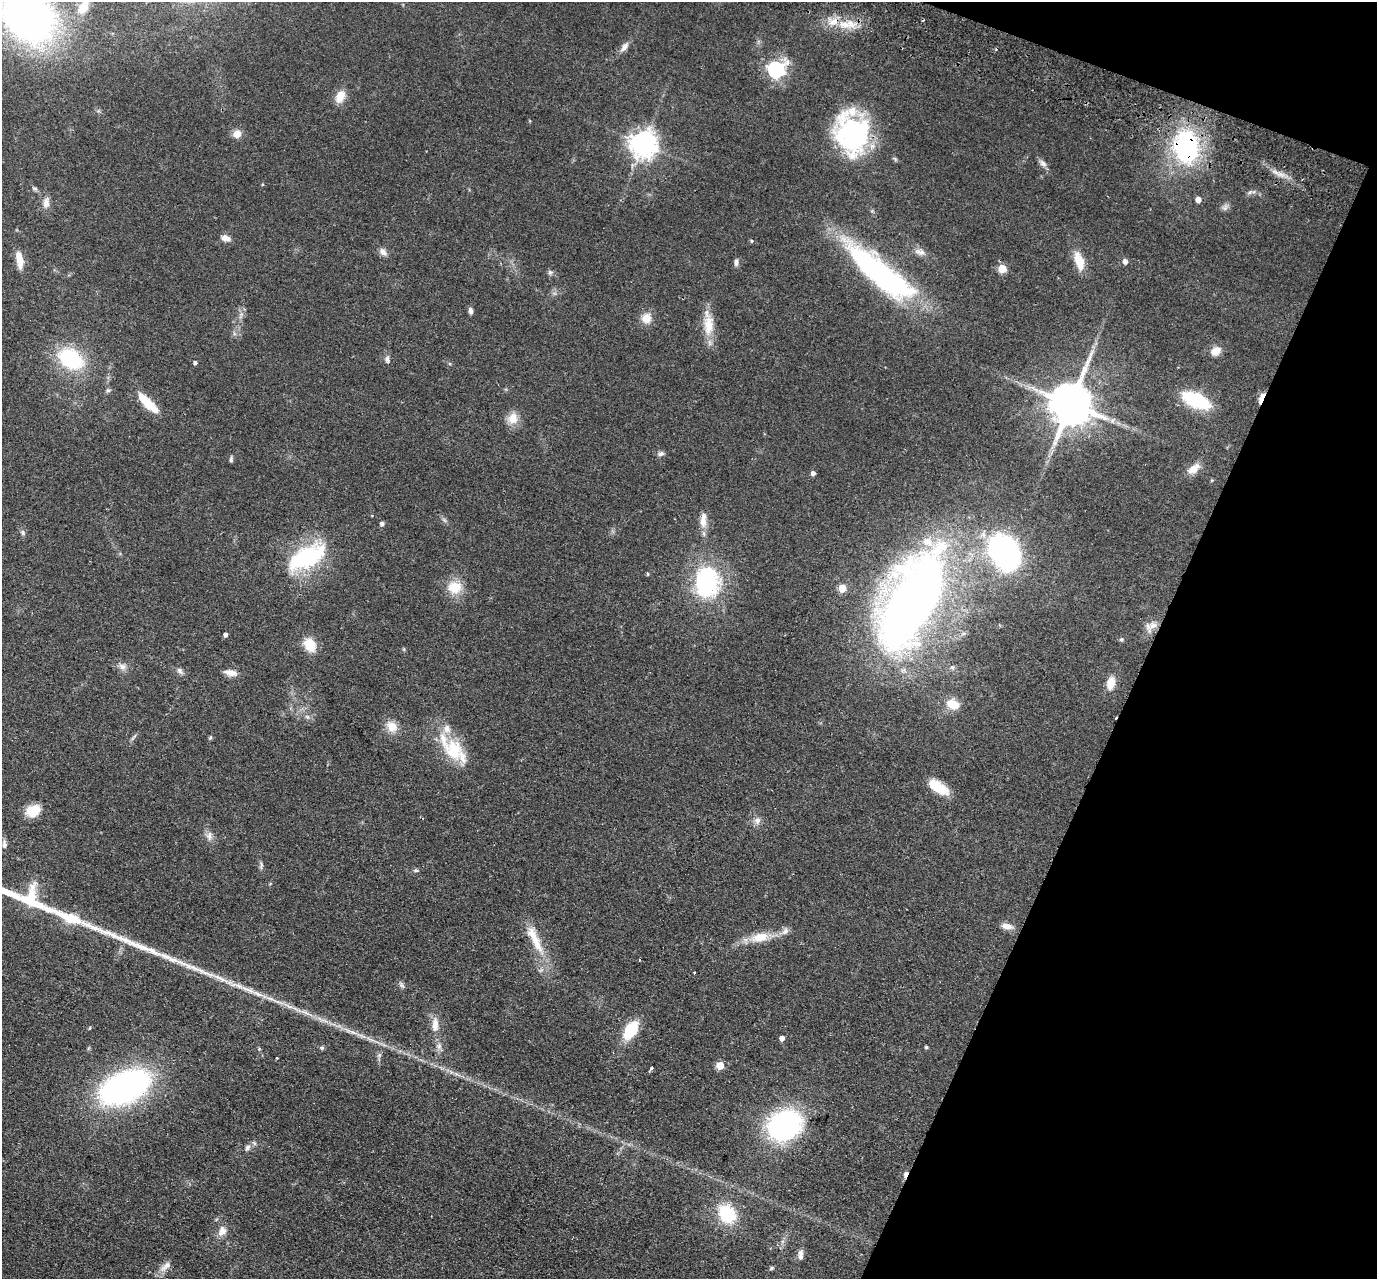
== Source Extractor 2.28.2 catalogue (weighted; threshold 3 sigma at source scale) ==
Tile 8 of 4 x 4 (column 4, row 2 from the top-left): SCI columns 4149-5523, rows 2877-4153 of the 5549 x 5621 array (HDU 1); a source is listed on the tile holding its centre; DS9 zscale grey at full resolution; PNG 1379 x 1281 px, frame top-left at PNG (2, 2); no overlay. Shown black and unused: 19% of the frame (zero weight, under 2 of 3 exposures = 3% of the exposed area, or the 3 px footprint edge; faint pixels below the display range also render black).
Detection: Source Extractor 2.28.2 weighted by HDU 2 'WHT'; one run over the whole footprint, this tile lists its part. Background 0.0798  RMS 0.008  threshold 0.0358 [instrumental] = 3 sigma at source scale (4.5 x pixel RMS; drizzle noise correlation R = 1.50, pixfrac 1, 0.05/0.05 arcsec/px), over >= 5 px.
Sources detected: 116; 2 inside a brighter object's white glare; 2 cosmic-ray / hot-pixel residue — not listed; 7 inside a brighter listed object's ellipse — not listed separately; the other 105 listed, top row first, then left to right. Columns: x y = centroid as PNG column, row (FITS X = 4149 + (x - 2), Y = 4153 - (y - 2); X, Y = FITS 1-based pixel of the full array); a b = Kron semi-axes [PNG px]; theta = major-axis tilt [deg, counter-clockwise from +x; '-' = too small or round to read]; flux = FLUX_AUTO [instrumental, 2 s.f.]
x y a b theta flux
83 7 20 13 58 15
28 17 44 33 -42 470
844 24 17 8 -14 12
624 47 15 7 52 4.3
776 70 7 7 - 240
340 96 16 10 62 8.9
853 133 40 33 -79 130
237 134 9 8 - 7
643 144 8 8 - 880
1185 148 27 20 -86 120
1043 163 12 7 -44 3.2
35 188 8 4 -9 1.3
1250 192 7 4 45 1.6
1198 200 5 5 - 5.1
46 203 16 9 80 4.9
1225 208 9 7 38 2.6
226 238 11 7 -13 4.7
752 241 5 4 - 1.2
383 252 11 8 -48 3.8
920 252 16 8 -19 4.9
20 260 18 7 -81 11
1079 261 20 9 -73 16
1125 261 5 5 - 3.4
736 262 10 5 85 2.6
1002 269 5 5 - 20
550 272 7 6 - 1.8
880 273 89 24 -40 170
471 311 8 5 -77 2.4
241 314 5 5 - 1.9
646 318 13 12 - 8.7
708 325 30 13 89 17
1216 351 12 9 35 7.2
71 359 24 17 -31 63
387 359 9 6 -80 2.4
195 363 4 4 - 1.8
108 390 6 5 - 1.4
1261 398 13 5 68 6.3
1196 400 22 10 -24 66
148 403 29 8 -46 20
1071 404 13 11 71 3300
513 418 15 14 - 9.6
1112 421 7 6 - 2.6
661 454 9 6 14 2.3
231 459 8 4 86 1.5
1194 469 18 10 38 8.1
813 473 4 4 - 2.6
444 520 8 4 -45 1.7
703 522 16 9 90 7.9
382 524 5 4 - 2.4
23 533 8 6 -76 1.7
1004 552 25 18 -61 240
307 557 44 21 27 76
648 574 4 4 - 0.97
707 582 36 29 -87 86
455 587 18 16 1 16
842 588 5 5 - 15
907 603 98 47 60 730
1153 625 25 10 46 7.6
226 635 4 4 - 2.7
1121 639 6 5 - 1.2
310 645 15 11 -59 17
122 666 11 8 -7 4.2
180 671 11 6 -46 2.6
230 673 16 7 -11 5.7
1111 683 13 8 78 11
953 704 13 10 -27 13
307 717 7 5 -30 1.9
392 727 15 13 -46 9.4
210 737 6 5 - 1
453 750 28 23 -60 33
940 789 22 13 -39 16
33 810 14 11 34 17
757 820 11 8 85 3.9
209 836 12 8 82 4.2
4 844 12 6 -86 2.7
261 866 10 4 80 1.7
416 870 7 5 -20 1.3
1007 926 14 7 -9 5.8
760 937 26 12 12 16
536 941 38 10 -64 20
695 972 3 3 - 3.6
222 979 44 6 -25 14
401 985 10 6 -46 2.1
307 1013 23 4 -27 6.5
435 1025 20 9 90 8.3
630 1030 15 9 56 38
353 1032 17 5 -20 5
782 1038 5 4 - 3.9
371 1039 15 4 -21 4.1
439 1046 9 7 90 3.3
926 1047 4 4 - 1.2
322 1048 5 5 - 1.5
379 1055 7 4 46 1.6
277 1058 3 2 - 0.62
720 1065 5 5 - 16
651 1068 4 3 - 1.9
125 1087 37 21 23 300
785 1125 26 21 27 170
247 1148 9 6 58 2.8
905 1174 9 4 71 3.9
727 1214 18 14 -53 39
222 1231 14 10 54 6.3
800 1253 9 7 70 3.1
165 1266 22 7 40 5.8
771 1268 6 4 23 1.2
Overlapping masked pixels (flux is a lower limit): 3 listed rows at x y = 1185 148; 1261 398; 905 1174
Isophote crosses this tile's border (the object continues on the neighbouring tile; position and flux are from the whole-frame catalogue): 2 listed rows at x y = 83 7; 28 17
Unlisted compact peaks at least as high as the median listed source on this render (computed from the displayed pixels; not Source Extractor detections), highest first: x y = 167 957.